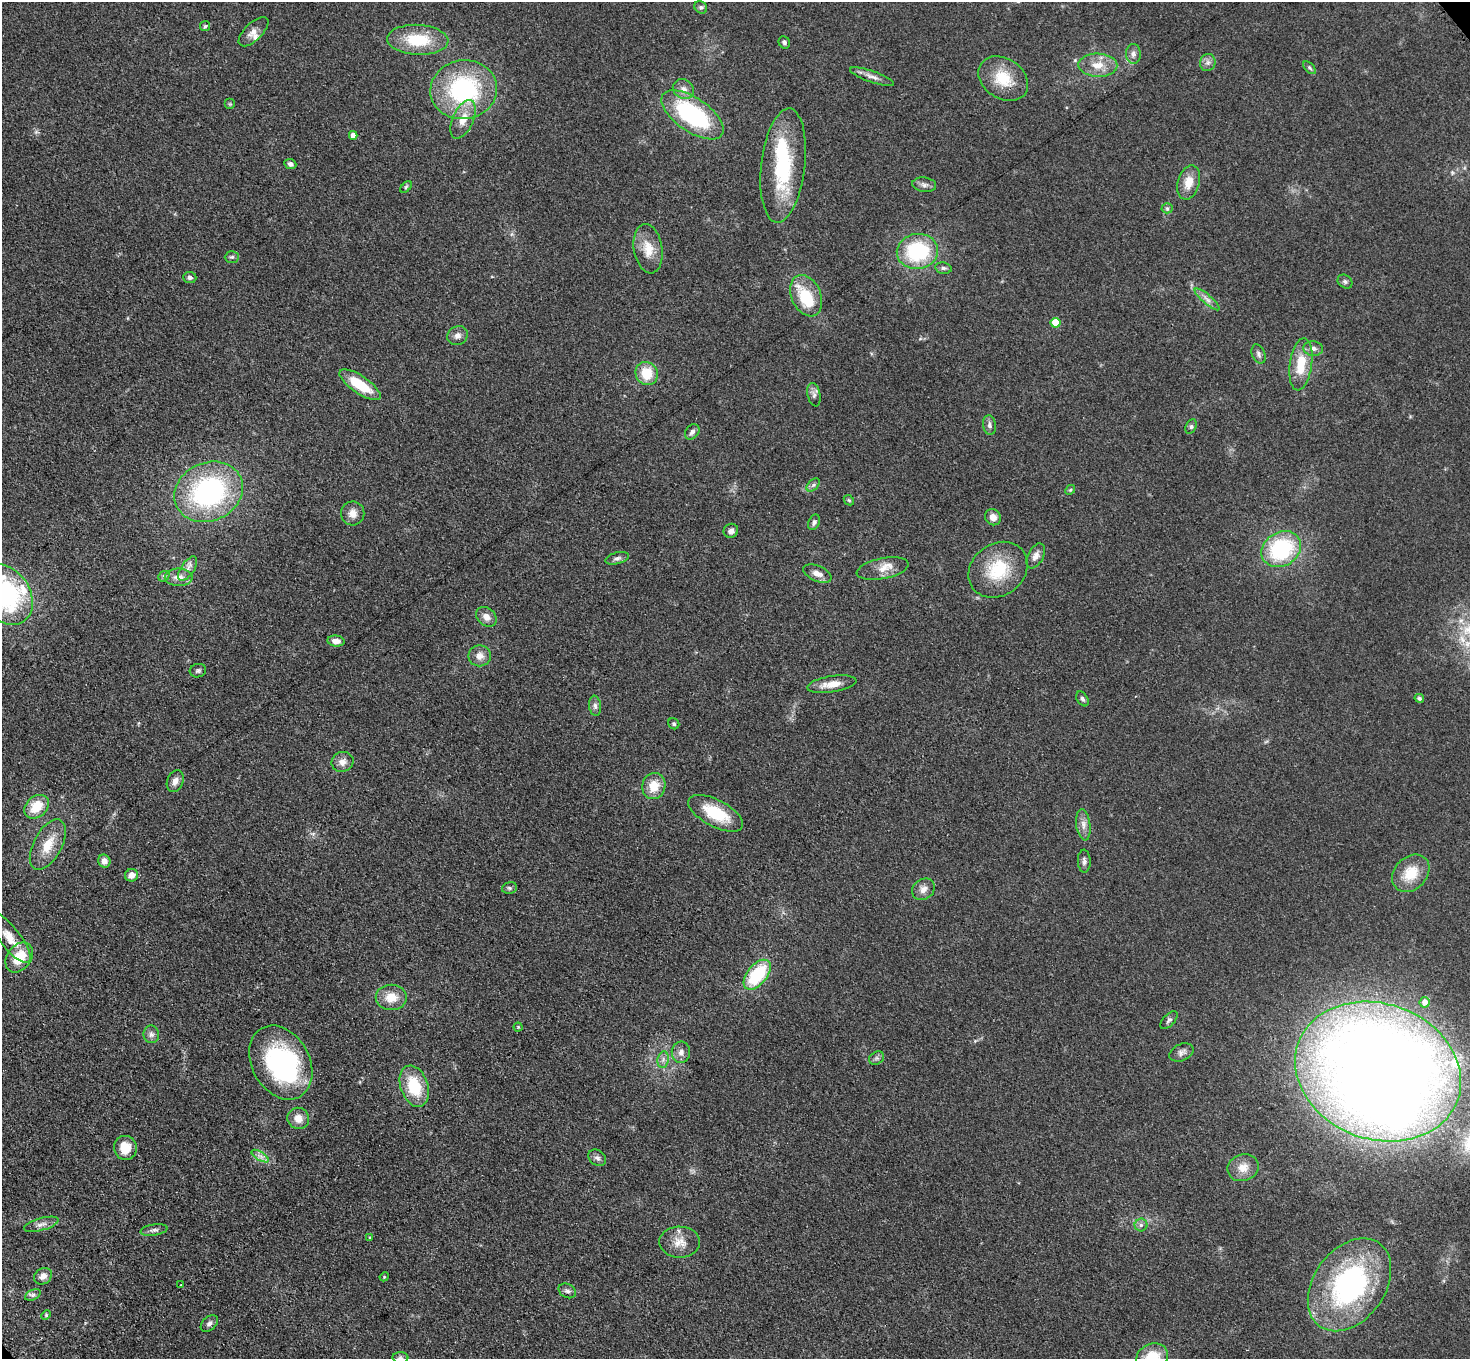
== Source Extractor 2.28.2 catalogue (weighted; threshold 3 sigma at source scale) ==
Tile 7 of 4 x 4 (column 3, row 2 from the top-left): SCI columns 3015-4482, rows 3074-4430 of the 6030 x 6006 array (HDU 1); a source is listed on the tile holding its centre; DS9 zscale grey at full resolution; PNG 1472 x 1361 px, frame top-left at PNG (2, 2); each listed source drawn as its Kron ellipse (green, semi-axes under 4 px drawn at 4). Shown black and unused: <1% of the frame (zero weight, under 3 of 4 exposures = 7% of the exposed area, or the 3 px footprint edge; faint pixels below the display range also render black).
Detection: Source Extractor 2.28.2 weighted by HDU 2 'WHT'; one run over the whole footprint, this tile lists its part. Background 0.102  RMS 0.0072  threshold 0.0324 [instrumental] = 3 sigma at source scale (4.5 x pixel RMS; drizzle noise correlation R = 1.50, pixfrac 1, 0.05/0.05 arcsec/px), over >= 5 px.
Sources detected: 127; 5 inside a brighter object's white glare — neither listed nor drawn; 5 inside a brighter listed object's ellipse — not listed separately; the other 117 listed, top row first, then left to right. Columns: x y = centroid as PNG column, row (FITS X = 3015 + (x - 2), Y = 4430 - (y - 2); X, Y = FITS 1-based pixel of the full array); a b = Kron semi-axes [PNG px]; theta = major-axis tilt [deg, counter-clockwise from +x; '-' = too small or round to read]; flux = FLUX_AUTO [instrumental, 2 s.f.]
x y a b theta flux
701 7 7 5 -41 1.6
205 26 5 5 - 1
253 32 19 8 44 5.6
418 40 30 15 -3 31
784 42 6 5 - 1.7
1133 54 10 7 -88 3.4
1208 63 9 7 72 2.9
1098 65 19 11 -2 12
1309 68 8 4 -46 1.4
872 77 23 5 -19 4.4
1003 79 27 20 -34 24
683 89 11 9 -32 4.7
464 90 33 29 10 93
230 104 5 5 - 1.1
692 115 36 17 -34 88
463 119 20 10 66 11
353 135 4 4 - 4.8
290 164 6 5 - 2.5
783 165 57 22 83 63
1189 182 17 11 74 11
924 185 12 7 -8 3
406 187 7 4 46 1.1
1167 208 5 5 - 1.2
648 249 25 14 -81 14
917 251 21 17 8 58
232 257 7 5 3 1.5
943 268 8 5 -10 1.8
190 278 6 5 - 1.9
1345 282 8 6 -39 1.8
806 296 21 14 -66 29
1207 299 16 4 -41 3.6
1055 323 5 5 - 22
457 336 10 9 - 4
1313 349 10 7 -4 3.4
1259 354 10 6 -67 2.3
1301 364 26 11 82 20
647 373 12 11 - 18
360 385 24 8 -34 25
814 395 12 6 -78 2.9
989 425 10 6 -82 2.6
1191 427 7 5 63 1.4
692 432 8 6 50 2.7
813 485 8 5 45 1.7
1070 490 5 4 - 0.84
209 492 35 29 25 120
849 500 6 4 -44 0.95
353 513 12 11 - 6.2
993 517 8 7 - 5.6
814 522 8 5 69 1.9
731 531 7 7 - 3.2
1281 549 21 16 32 65
1036 556 13 7 63 4.4
617 558 12 5 15 2.4
188 569 14 6 57 4.1
883 569 26 10 11 9.2
998 570 31 26 36 36
817 573 15 7 -23 5.4
164 576 6 4 41 1.3
179 577 14 9 1 6.5
6 594 32 24 -56 120
486 617 11 8 -42 5
336 641 8 5 -7 4.5
480 656 11 10 - 5.8
198 671 8 6 16 1.8
832 684 25 8 9 9.8
1419 698 5 4 - 1.4
1082 699 8 5 -58 1.8
595 706 10 6 -83 2.5
674 724 6 5 - 1.3
342 762 11 10 - 4.9
175 781 11 8 67 4.3
654 786 13 11 70 12
37 807 13 10 42 17
716 813 30 13 -28 28
1083 825 16 7 -82 4.6
48 845 27 14 62 17
104 861 6 6 - 4.6
1084 861 11 6 -88 2.5
1411 873 21 16 46 19
132 875 7 6 - 6.4
509 888 8 6 13 1.7
923 889 12 10 38 4.9
10 938 30 10 -52 12
19 957 16 12 53 19
757 975 18 10 50 44
391 997 15 12 0 12
1425 1002 5 5 - 5
1169 1020 11 5 47 2.1
518 1027 4 4 - 0.8
151 1034 9 7 -81 3
681 1052 11 9 87 4.1
1181 1052 13 8 23 3.5
877 1058 8 6 35 1.9
663 1060 8 5 80 2.6
281 1063 39 28 -60 100
1378 1072 85 68 -20 1500
414 1086 21 13 -71 29
298 1118 11 10 - 6.9
125 1148 12 11 - 12
260 1156 10 4 -31 2.5
597 1158 10 7 -39 2.7
1243 1168 16 13 19 8.9
41 1224 18 6 15 4
1141 1225 6 6 - 1.9
154 1230 13 5 9 2.6
370 1237 3 2 - 1.1
680 1242 20 15 -1 10
43 1276 9 7 35 4.6
384 1277 5 3 - 0.66
181 1285 3 3 - 1.2
1349 1285 51 35 54 140
567 1291 9 7 -28 2.6
33 1295 8 5 25 1.9
46 1315 5 4 - 0.87
209 1323 10 6 43 2.6
1152 1357 16 13 26 20
400 1358 8 5 -2 1.7
Overlapping masked pixels (flux is a lower limit): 1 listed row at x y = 692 115
Isophote crosses this tile's border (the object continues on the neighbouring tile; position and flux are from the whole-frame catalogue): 3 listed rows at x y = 6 594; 1152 1357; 400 1358